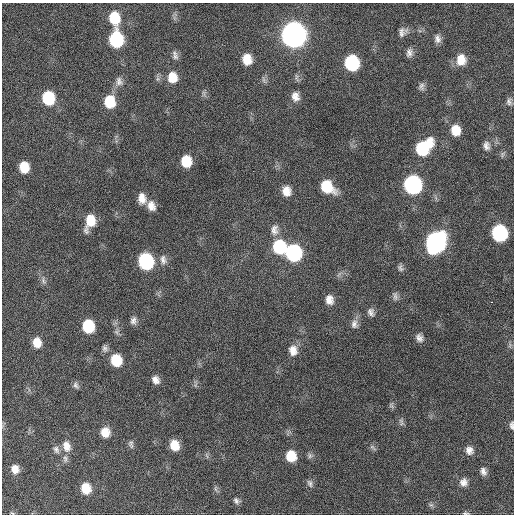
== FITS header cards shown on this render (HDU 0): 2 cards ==
NAXIS1  =                  512 / Axis length
NAXIS2  =                  512 / Axis length

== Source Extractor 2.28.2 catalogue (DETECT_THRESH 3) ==
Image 512 x 512 px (HDU 0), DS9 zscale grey, 1 PNG px = 1 image px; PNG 516 x 516 px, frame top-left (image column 1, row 512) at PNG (2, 3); no overlay
Background 153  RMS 13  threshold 37.8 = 3 sigma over >= 5 px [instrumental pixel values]
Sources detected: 75; all 75 listed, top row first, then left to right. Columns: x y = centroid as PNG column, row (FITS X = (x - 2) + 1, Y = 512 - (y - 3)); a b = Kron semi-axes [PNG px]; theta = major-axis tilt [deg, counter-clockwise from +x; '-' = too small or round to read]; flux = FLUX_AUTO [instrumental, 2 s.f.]
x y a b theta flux
114 18 13 10 -79 24000
403 32 12 9 46 4700
293 35 12 11 - 930000
116 39 11 9 -84 79000
438 39 11 8 -81 4300
409 53 10 8 78 4000
175 57 9 7 -4 3200
247 59 11 9 -82 13000
461 60 14 11 84 13000
352 63 11 10 - 74000
172 77 12 10 -83 13000
297 78 12 4 -77 1900
119 81 13 9 -79 4600
422 86 10 7 83 3000
295 96 12 9 -80 6400
48 98 11 9 -78 41000
109 102 12 10 -89 25000
509 102 10 7 -87 3100
455 130 12 10 -84 15000
486 146 12 9 -78 4700
423 148 17 11 44 54000
502 154 9 4 81 1800
186 161 10 9 - 20000
24 167 10 8 -83 16000
413 185 11 10 - 200000
327 187 13 10 -42 27000
286 191 11 9 -80 9000
142 198 12 9 -81 8100
151 206 13 9 -72 6800
90 221 16 9 71 18000
274 230 15 9 87 6000
499 233 11 10 - 110000
435 242 13 11 69 340000
279 247 12 11 - 46000
293 253 11 10 - 120000
163 260 13 8 -80 4500
146 261 11 10 - 100000
400 268 10 6 -65 2500
43 281 11 5 -69 2900
395 296 12 6 -80 2900
329 300 11 9 -77 6900
492 302 3 2 - 2200
371 312 10 8 -68 3800
133 321 9 8 - 3800
354 324 13 9 -88 4900
88 326 10 9 - 38000
419 338 10 8 -67 4100
37 342 11 9 -83 11000
105 348 9 8 - 2900
293 350 13 11 -79 8500
116 360 11 9 -75 26000
156 380 9 7 -60 5000
76 385 10 6 -61 2500
391 406 8 5 -56 1700
401 420 8 6 -41 2300
512 425 10 5 -89 2400
105 432 11 10 - 11000
131 444 11 6 -79 2600
174 445 10 8 -71 14000
67 446 15 10 -77 8400
373 447 12 3 -38 1600
56 449 11 7 -64 3400
469 450 10 9 - 5500
291 456 10 9 - 19000
310 456 8 6 89 2200
65 459 11 6 -84 2900
15 469 9 8 - 7100
483 471 10 7 -71 3900
464 482 10 10 - 5300
310 483 11 6 -69 2900
86 488 10 9 - 16000
236 501 8 6 -55 2500
431 505 6 6 - 1800
12 513 6 4 -41 960
465 513 8 4 -4 1500
At the frame edge (FLAGS 8, measured only in part): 3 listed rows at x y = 512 425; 12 513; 465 513